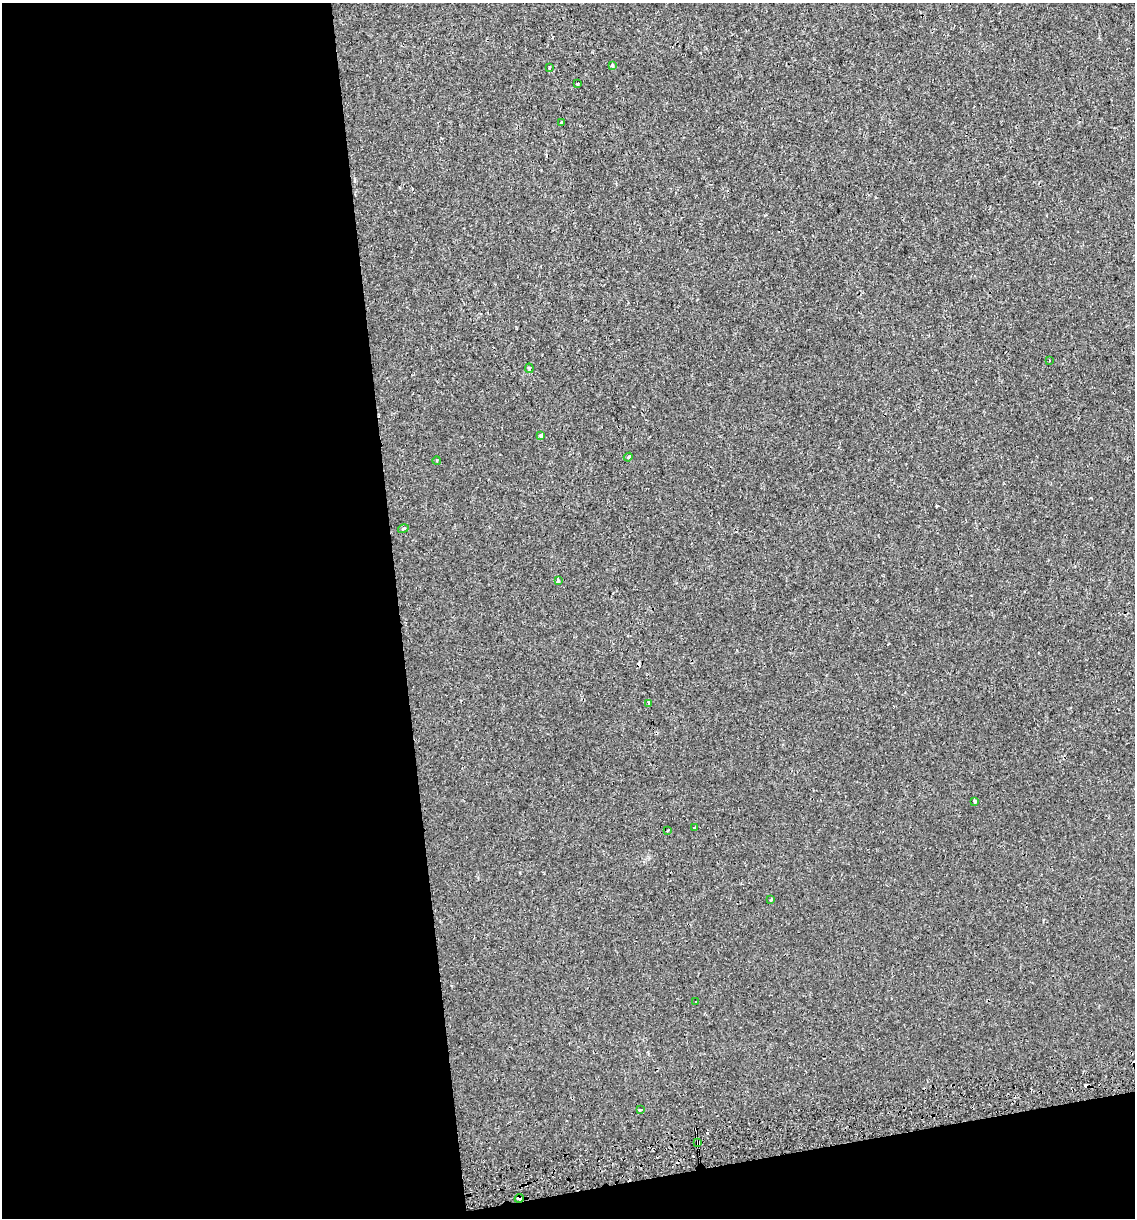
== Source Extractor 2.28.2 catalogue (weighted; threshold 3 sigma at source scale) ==
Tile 13 of 4 x 4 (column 1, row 4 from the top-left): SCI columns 80-1212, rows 44-1259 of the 4646 x 4948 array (HDU 1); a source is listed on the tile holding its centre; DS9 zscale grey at full resolution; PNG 1137 x 1220 px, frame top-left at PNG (2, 3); each listed source drawn as its Kron ellipse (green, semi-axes under 4 px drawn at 4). Shown black and unused: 38% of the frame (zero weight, under 2 of 3 exposures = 2% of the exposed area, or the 3 px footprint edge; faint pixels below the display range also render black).
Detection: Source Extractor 2.28.2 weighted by HDU 2 'WHT'; one run over the whole footprint, this tile lists its part. Background 6.02e-04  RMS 0.0036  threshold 0.0162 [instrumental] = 3 sigma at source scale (4.5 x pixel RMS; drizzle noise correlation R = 1.50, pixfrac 1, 0.0396/0.0396 arcsec/px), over >= 5 px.
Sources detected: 25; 5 cosmic-ray / hot-pixel residue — neither listed nor drawn; the other 20 listed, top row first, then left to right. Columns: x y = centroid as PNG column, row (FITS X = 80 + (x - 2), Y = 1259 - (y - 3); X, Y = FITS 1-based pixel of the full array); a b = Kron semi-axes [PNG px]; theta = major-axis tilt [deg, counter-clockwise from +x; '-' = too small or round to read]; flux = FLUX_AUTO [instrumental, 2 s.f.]
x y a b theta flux
612 65 3 3 - 1.6
549 67 3 2 - 0.47
577 84 3 3 - 2
562 123 3 3 - 2.5
1049 360 3 2 - 0.29
529 368 5 3 - 0.72
541 436 4 3 - 0.84
628 457 4 3 - 0.46
437 461 4 3 - 0.33
403 529 5 3 - 0.44
558 581 4 3 - 1.5
648 703 3 2 - 1.1
974 802 4 3 - 0.55
694 828 3 3 - 0.57
668 830 4 3 - 0.4
771 900 4 3 - 0.41
696 1002 2 2 - 0.39
640 1110 4 2 - 0.34
698 1143 4 3 - 6.7
519 1198 4 3 - 5.2
Overlapping masked pixels (flux is a lower limit): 2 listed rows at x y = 698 1143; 519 1198